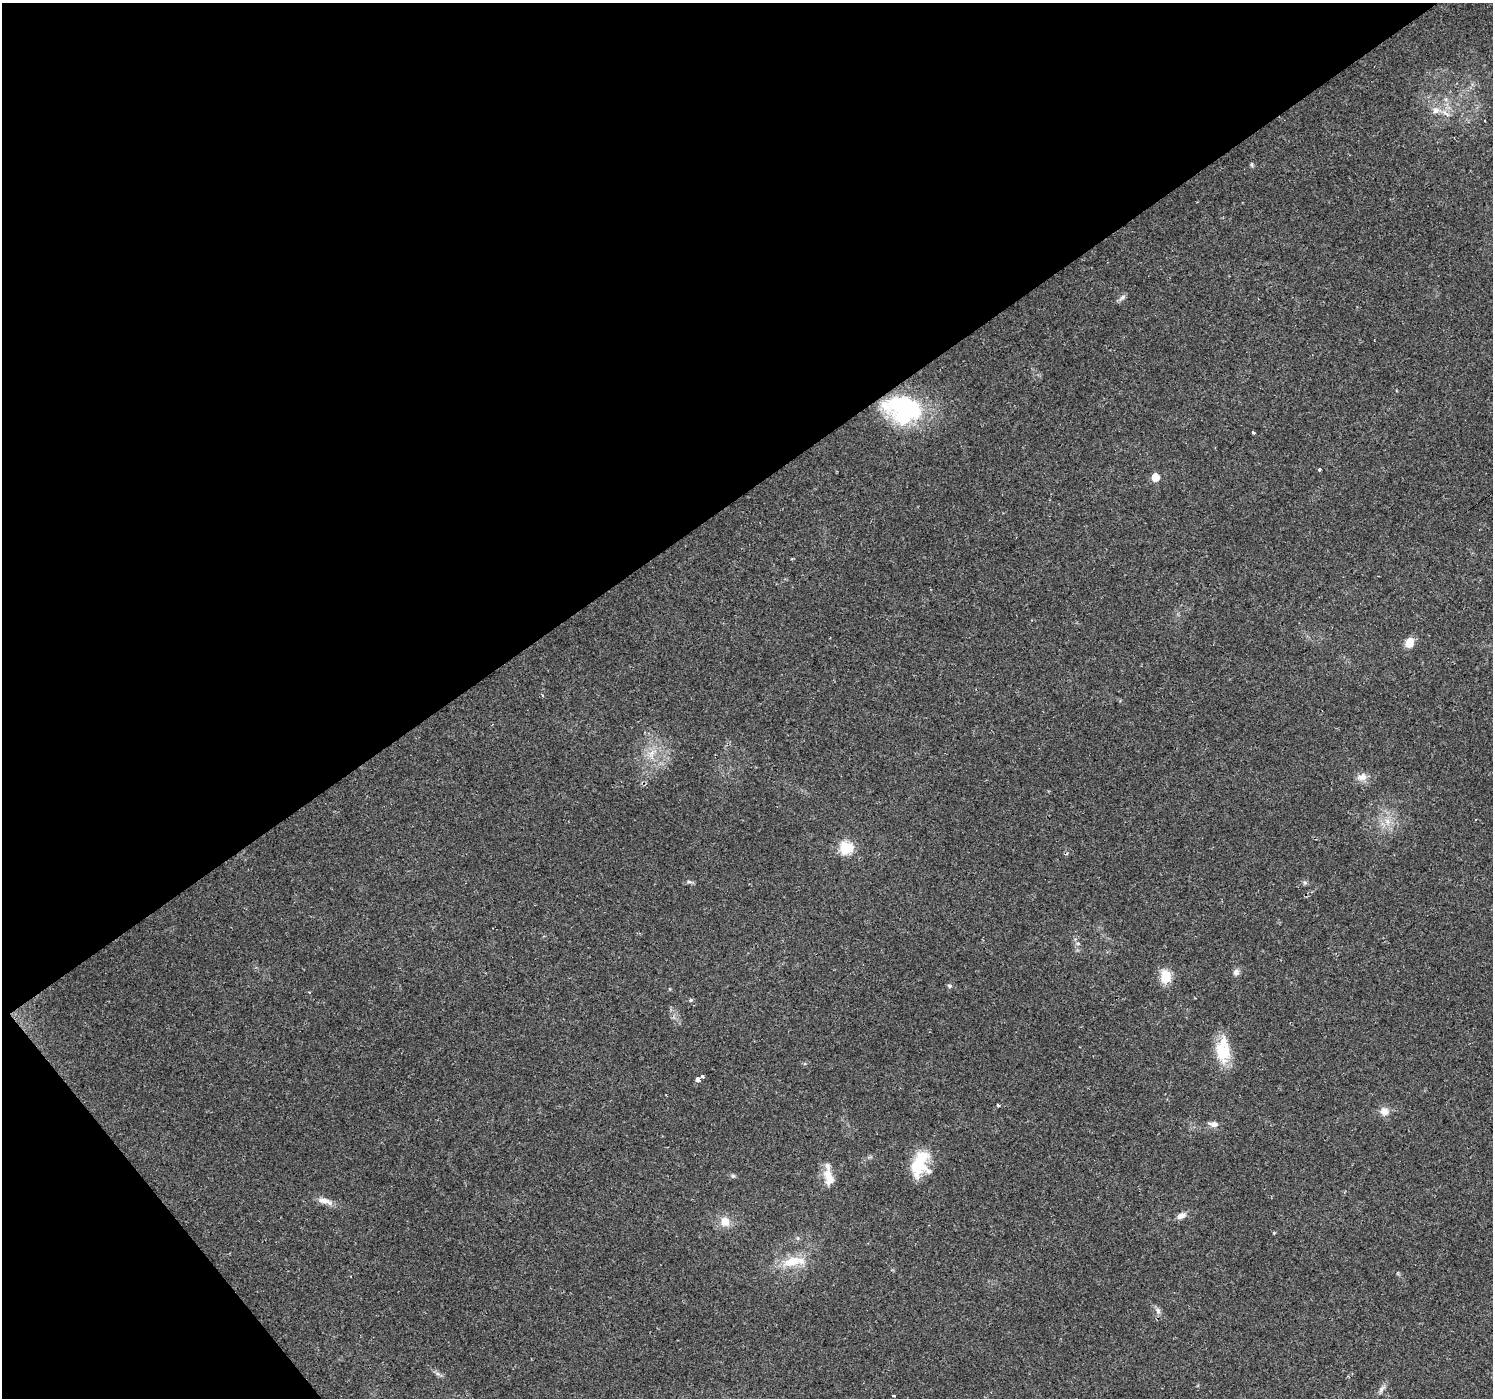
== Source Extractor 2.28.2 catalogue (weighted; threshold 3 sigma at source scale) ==
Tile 5 of 4 x 4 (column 1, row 2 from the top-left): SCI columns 1-1491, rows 2982-4377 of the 5963 x 5900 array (HDU 1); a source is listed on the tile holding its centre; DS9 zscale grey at full resolution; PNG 1495 x 1400 px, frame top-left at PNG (2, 3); no overlay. Shown black and unused: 38% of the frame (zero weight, under 2 of 3 exposures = <1% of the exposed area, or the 3 px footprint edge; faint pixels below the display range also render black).
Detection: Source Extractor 2.28.2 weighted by HDU 2 'WHT'; one run over the whole footprint, this tile lists its part. Background 0.0515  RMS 0.0052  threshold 0.0236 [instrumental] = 3 sigma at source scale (4.5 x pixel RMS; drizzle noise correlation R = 1.50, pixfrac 1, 0.0396/0.0396 arcsec/px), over >= 5 px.
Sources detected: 39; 2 inside a brighter listed object's ellipse — not listed separately; the other 37 listed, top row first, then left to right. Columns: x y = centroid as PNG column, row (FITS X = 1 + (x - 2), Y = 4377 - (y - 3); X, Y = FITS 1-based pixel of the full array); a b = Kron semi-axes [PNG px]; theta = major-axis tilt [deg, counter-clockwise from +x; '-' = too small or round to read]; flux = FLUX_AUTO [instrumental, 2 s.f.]
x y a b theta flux
1436 110 9 8 - 3.2
1485 121 2 2 - 0.41
1122 298 11 5 48 1.6
903 409 44 29 -13 60
1253 432 3 3 - 1.3
1319 470 3 3 - 1.8
1155 477 5 5 - 12
1409 643 11 8 62 6.6
542 695 4 3 - 0.7
651 753 14 7 66 4.1
1362 777 13 10 13 3.8
1387 821 10 6 -73 3.3
846 848 6 6 - 54
689 882 8 4 -8 1.1
1305 883 7 4 -1 0.96
1078 943 6 4 -1 0.8
1236 972 9 7 62 2.1
1166 976 18 13 -82 8.1
949 986 6 6 - 1
691 1000 5 5 - 0.71
1222 1052 26 17 -77 17
702 1076 3 3 - 10
698 1079 4 3 - 110
998 1105 3 3 - 0.72
1384 1111 11 9 -15 4.1
1213 1124 10 6 -8 3
919 1164 28 17 72 23
733 1176 6 5 - 0.87
829 1178 23 12 -74 7.5
325 1201 24 7 -13 4.2
1181 1216 11 7 23 3
725 1221 12 11 - 6.3
1274 1233 4 3 - 0.45
794 1261 36 13 8 13
1158 1310 10 6 -61 1.9
1382 1389 12 5 58 1.8
894 1396 3 3 - 1.1
Overlapping masked pixels (flux is a lower limit): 1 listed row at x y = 903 409